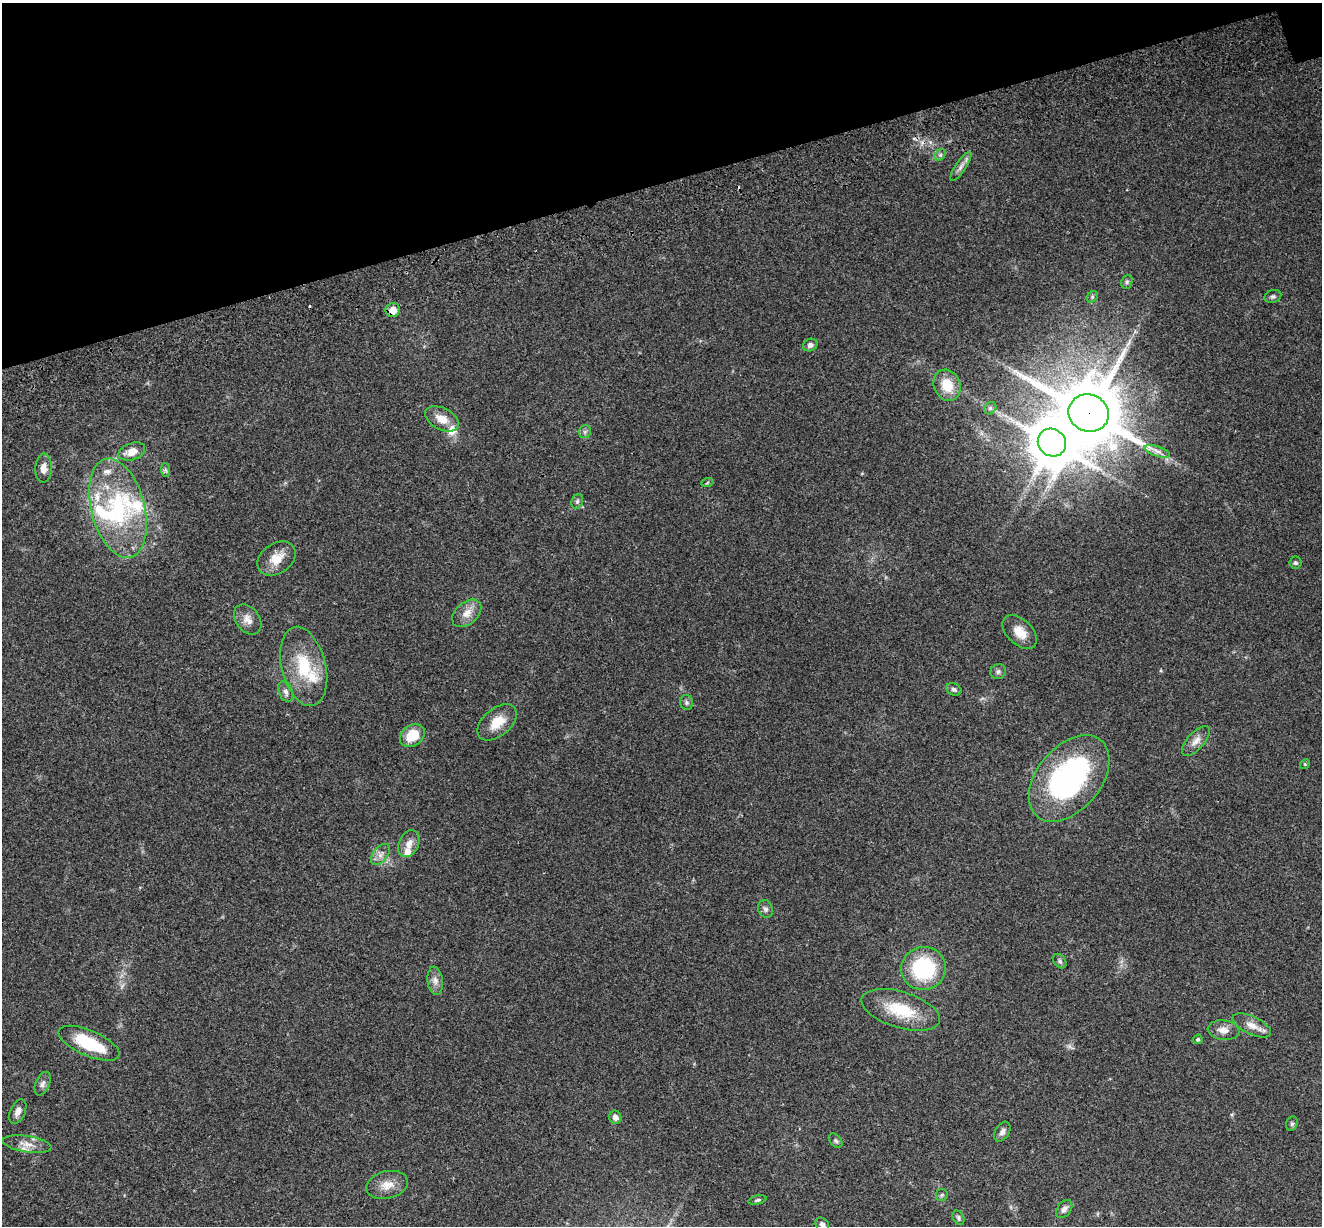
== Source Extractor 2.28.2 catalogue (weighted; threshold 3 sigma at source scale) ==
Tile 3 of 4 x 4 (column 3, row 1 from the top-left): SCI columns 2763-4082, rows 3929-5152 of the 5522 x 5357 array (HDU 1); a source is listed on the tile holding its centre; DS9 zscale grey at full resolution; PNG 1324 x 1228 px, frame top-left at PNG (2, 3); each listed source drawn as its Kron ellipse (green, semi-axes under 4 px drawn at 4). Shown black and unused: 15% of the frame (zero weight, under 3 of 4 exposures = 9% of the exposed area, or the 3 px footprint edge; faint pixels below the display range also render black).
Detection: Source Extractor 2.28.2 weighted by HDU 2 'WHT'; one run over the whole footprint, this tile lists its part. Background 0.176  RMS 0.007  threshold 0.0315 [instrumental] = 3 sigma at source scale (4.5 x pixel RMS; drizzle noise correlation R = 1.50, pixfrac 1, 0.0396/0.0396 arcsec/px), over >= 5 px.
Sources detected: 71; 1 inside a brighter object's white glare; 1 cosmic-ray / hot-pixel residue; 1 long thin detection or spike segment (spike, bleed or trail) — neither listed nor drawn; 9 inside a brighter listed object's ellipse — not listed separately; the other 59 listed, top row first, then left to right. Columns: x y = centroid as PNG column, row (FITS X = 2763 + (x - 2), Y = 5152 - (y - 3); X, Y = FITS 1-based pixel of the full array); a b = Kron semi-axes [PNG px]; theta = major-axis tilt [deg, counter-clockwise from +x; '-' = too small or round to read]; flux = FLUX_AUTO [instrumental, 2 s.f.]
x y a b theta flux
940 155 6 5 - 1.4
961 166 17 5 56 3.7
1127 282 7 5 69 1.4
1273 296 8 6 18 1.9
1092 297 6 5 - 1.2
393 310 7 7 - 8.6
810 345 7 6 - 2.5
947 385 16 13 -65 15
990 408 7 5 46 1.5
1089 413 20 18 -19 6200
442 419 18 11 -27 9.9
585 432 6 6 - 1.7
1052 443 14 13 - 3100
132 451 14 8 19 9
1157 451 13 5 -19 3.4
43 468 14 8 87 5.5
166 470 7 4 -88 1.4
707 483 6 4 20 0.92
577 501 7 5 70 1.6
118 508 51 26 -75 66
277 558 21 15 35 12
1295 563 6 6 - 1.5
467 613 17 11 40 7.8
248 619 17 12 -53 6.3
1020 632 20 12 -44 11
304 666 40 22 -76 34
998 672 8 7 - 2
954 689 8 6 -24 2
286 692 11 6 -69 2.9
687 702 7 6 - 1.7
497 722 23 14 40 14
412 735 13 10 38 17
1196 741 18 8 48 5.8
1305 764 5 4 - 0.88
1069 778 50 32 50 150
409 844 14 10 63 5.7
380 854 12 7 52 4.1
765 909 9 7 -71 2.4
1060 961 8 5 -53 1.6
924 968 22 21 - 57
435 981 14 7 -82 4.2
901 1010 41 18 -17 30
1252 1025 21 9 -25 7.6
1223 1030 16 9 -7 5.9
1198 1039 5 4 - 1.1
89 1043 33 12 -23 35
43 1084 12 7 67 2.8
18 1111 13 7 67 4.1
615 1117 6 6 - 3.7
1292 1124 7 5 70 1.4
1002 1132 11 7 59 2.8
836 1141 8 5 -50 1.7
27 1144 24 8 -9 7.6
387 1185 21 13 14 9.4
942 1195 6 5 - 1.2
757 1200 9 4 13 1.4
1064 1209 10 6 54 3.4
959 1218 7 5 -61 1.5
822 1224 7 6 - 2.8
Overlapping masked pixels (flux is a lower limit): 2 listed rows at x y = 393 310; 1089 413
Isophote crosses this tile's border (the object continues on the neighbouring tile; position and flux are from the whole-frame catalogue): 1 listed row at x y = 822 1224